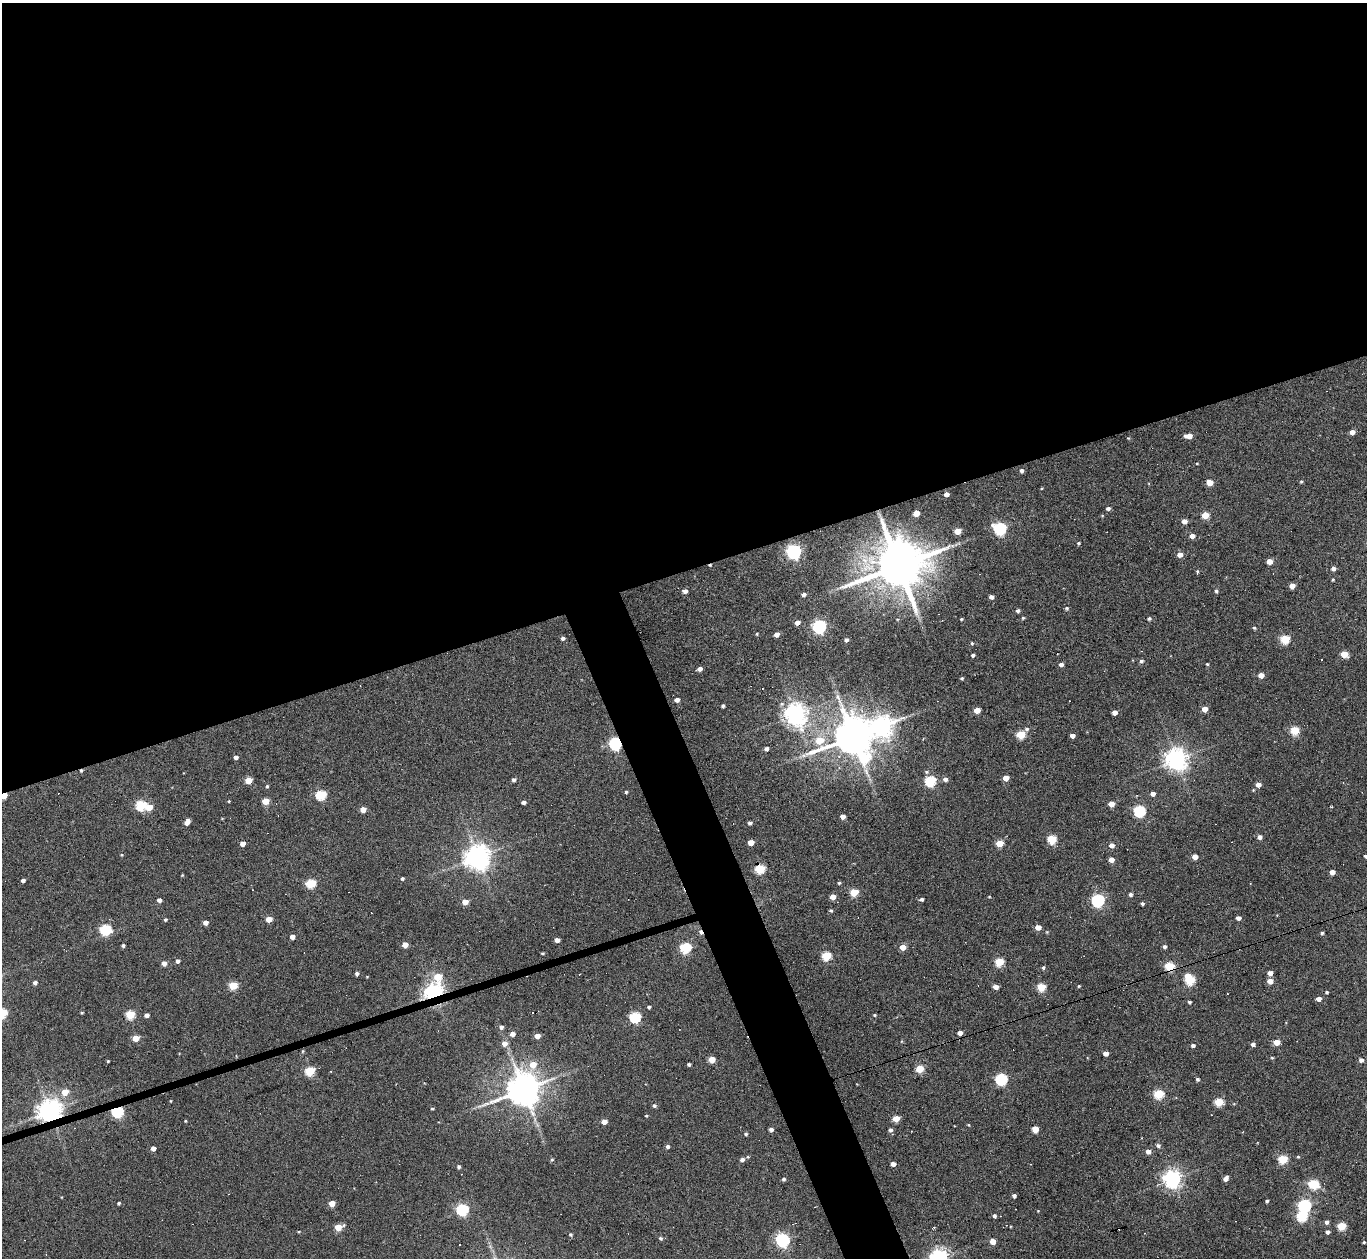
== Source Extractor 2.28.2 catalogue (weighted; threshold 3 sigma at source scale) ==
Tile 2 of 4 x 4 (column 2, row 1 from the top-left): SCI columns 1366-2730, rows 3917-5172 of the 5461 x 5447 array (HDU 1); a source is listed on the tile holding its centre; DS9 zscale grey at full resolution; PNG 1369 x 1260 px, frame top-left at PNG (2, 3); no overlay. Shown black and unused: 48% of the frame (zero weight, under 3 of 6 exposures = <1% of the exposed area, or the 3 px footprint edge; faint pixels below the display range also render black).
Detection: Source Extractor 2.28.2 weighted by HDU 2 'WHT'; one run over the whole footprint, this tile lists its part. Background 0.165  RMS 0.0096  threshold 0.0391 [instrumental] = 3 sigma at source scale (4.09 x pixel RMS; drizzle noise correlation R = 1.36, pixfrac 0.8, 0.05/0.05 arcsec/px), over >= 5 px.
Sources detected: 259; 2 inside a brighter object's white glare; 17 cosmic-ray / hot-pixel residue — not listed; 1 inside a brighter listed object's ellipse — not listed separately; the other 239 listed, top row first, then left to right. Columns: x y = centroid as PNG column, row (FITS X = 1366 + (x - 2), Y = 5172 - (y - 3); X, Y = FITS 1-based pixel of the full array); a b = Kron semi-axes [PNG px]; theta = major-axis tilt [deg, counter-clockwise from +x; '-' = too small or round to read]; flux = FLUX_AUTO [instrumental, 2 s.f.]
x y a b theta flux
1352 432 4 4 - 6.5
1189 436 6 4 2 9.6
1128 438 4 4 - 0.82
1197 464 4 3 - 0.74
1022 471 5 4 - 2.5
1210 482 5 4 - 13
1301 482 4 4 - 1.1
946 494 4 4 - 5.3
1108 509 4 4 - 2.7
916 513 5 4 - 12
1205 515 5 4 - 23
1184 521 4 4 - 6.3
1000 529 6 6 - 130
958 531 5 4 - 16
1192 536 5 4 - 6
1078 543 4 4 - 1.2
794 552 6 6 - 240
1180 555 5 5 - 5.9
1270 562 4 4 - 9.8
898 565 16 13 15 6300
1333 569 4 4 - 3.7
1197 571 5 4 - 1.1
1333 579 4 3 - 0.9
1292 586 4 4 - 8.3
685 591 5 4 - 3.8
1216 591 4 4 - 1.8
804 594 4 4 - 3.2
991 597 4 4 - 4.2
1067 608 5 5 - 1.4
1018 611 4 4 - 2.3
1023 618 4 3 - 1.2
897 619 5 4 - 0.91
961 619 3 2 - 0.95
1149 619 4 3 - 1.9
797 622 4 4 - 6.2
819 626 6 6 - 170
1254 628 4 3 - 1.3
757 634 4 4 - 0.92
777 634 4 4 - 5.2
563 638 4 4 - 2.6
1285 639 5 5 - 43
846 640 4 4 - 2.7
972 643 4 4 - 1.1
1344 654 5 4 - 17
973 655 4 3 - 2.4
1141 661 5 4 - 2
1061 664 5 4 - 3.4
1207 664 3 3 - 1
700 669 4 4 - 4.7
1261 675 4 4 - 9.1
962 678 4 3 - 1.3
677 700 4 4 - 4.3
1069 701 2 2 - 0.5
723 706 3 3 - 1.7
1205 709 4 4 - 9.8
843 710 37 10 -67 23
977 710 5 4 - 13
1115 712 4 4 - 6.6
795 714 7 7 - 680
882 726 10 8 23 440
1027 729 6 5 - 2
1295 730 5 5 - 40
1021 735 5 5 - 35
853 736 11 8 21 3200
1072 736 4 4 - 5.2
819 741 7 6 - 16
615 744 5 5 - 140
766 749 4 4 - 3.2
236 757 4 4 - 3.3
1176 759 7 7 - 700
926 772 6 5 - 1.6
1006 778 4 4 - 10
945 779 5 5 - 3.5
514 780 4 4 - 2.5
248 781 5 4 - 20
930 781 6 5 - 81
1258 784 5 5 - 5.8
267 786 4 3 - 1.3
626 792 4 3 - 1.5
1153 794 4 4 - 4.6
321 795 5 5 - 64
4 796 5 4 - 18
229 801 4 3 - 0.71
265 801 5 4 - 19
523 802 4 3 - 3.1
1111 804 5 4 - 12
141 805 5 5 - 63
149 807 5 5 - 15
363 809 5 4 - 9.7
1139 811 5 5 - 97
843 817 4 4 - 5.8
187 822 6 4 67 6.5
750 823 4 4 - 2.8
1260 837 5 4 - 3.6
1052 839 5 5 - 44
751 842 5 4 - 10
999 843 5 4 - 24
242 844 4 4 - 7.6
1112 845 5 4 - 5.7
122 855 4 3 - 0.99
1366 856 3 3 - 2.1
477 857 8 8 - 860
1195 857 4 4 - 8.6
1111 860 4 4 - 6.2
760 869 5 5 - 49
1332 872 4 4 - 7.2
182 875 3 3 - 0.67
402 879 4 3 - 1.6
23 880 4 3 - 3
311 883 5 5 - 48
839 883 4 4 - 1.2
854 892 5 4 - 29
1131 894 4 4 - 2.1
833 897 4 4 - 9.5
989 897 3 3 - 0.77
922 899 4 3 - 2.3
159 900 4 4 - 3.7
1098 900 6 5 - 150
465 902 4 4 - 11
1142 904 3 3 - 1.8
831 910 5 4 - 1.2
1238 918 4 4 - 4.6
269 919 5 4 - 11
165 920 4 3 - 1.4
205 923 4 4 - 5.6
1038 927 4 4 - 9
105 929 6 5 - 77
1047 932 4 4 - 0.91
1322 933 4 3 - 1.6
292 937 4 4 - 5.1
557 940 4 4 - 5.5
123 945 4 3 - 1.7
405 945 4 4 - 10
903 947 5 4 - 12
1165 947 4 4 - 2.1
685 948 5 5 - 79
542 953 3 2 - 1
826 956 5 5 - 47
177 961 4 4 - 3.1
999 962 5 5 - 34
164 963 4 4 - 5.9
1170 966 5 5 - 50
1043 967 5 3 - 1.4
1270 973 4 4 - 5.6
357 974 4 3 - 2.7
367 976 4 3 - 0.62
438 977 7 5 68 27
1190 980 6 5 - 49
1270 981 5 4 - 8.3
35 983 4 4 - 2.8
233 985 5 4 - 35
1079 986 3 3 - 0.89
996 987 5 4 - 4.9
1041 987 5 5 - 34
1327 992 4 3 - 1.4
434 993 6 5 - 510
1319 999 4 4 - 6.1
1189 1002 3 3 - 1.6
649 1007 3 3 - 1.8
82 1012 3 3 - 0.98
2 1013 5 5 - 74
130 1015 5 5 - 43
147 1015 4 4 - 4.1
874 1015 4 3 - 1
635 1017 5 5 - 83
501 1027 5 5 - 2.9
960 1033 4 4 - 5.2
512 1034 4 4 - 5.2
537 1036 4 4 - 7.9
135 1038 5 4 - 17
1277 1042 5 4 - 14
504 1044 6 6 - 5.8
1253 1044 4 4 - 2.8
1193 1045 4 4 - 2.6
303 1051 4 4 - 1
1106 1053 4 4 - 6.6
1272 1058 4 3 - 0.99
712 1060 5 5 - 15
1361 1060 4 4 - 3.8
108 1061 3 3 - 0.99
689 1064 3 3 - 1.9
920 1069 5 5 - 28
310 1071 5 5 - 47
331 1071 3 3 - 0.69
1001 1079 6 5 - 100
1197 1079 4 4 - 1.8
857 1084 2 2 - 0.52
523 1089 11 10 - 2200
65 1092 6 6 - 14
1159 1094 5 5 - 52
170 1101 3 3 - 0.72
1219 1102 5 5 - 33
654 1105 5 4 - 1.8
432 1109 3 3 - 1.1
50 1111 7 7 - 860
117 1112 5 5 - 100
646 1116 4 3 - 1
896 1119 5 4 - 17
185 1121 3 3 - 0.72
604 1122 4 4 - 7.4
968 1125 4 4 - 0.72
771 1129 4 4 - 3.2
1035 1129 5 4 - 16
890 1130 5 4 - 2.3
746 1134 4 4 - 1.7
1158 1145 5 5 - 2.3
668 1146 4 4 - 2.7
153 1148 4 4 - 5
1148 1151 5 5 - 5.1
1298 1157 4 4 - 0.87
552 1159 5 4 - 1.4
1283 1159 5 5 - 45
742 1160 6 5 - 3.5
893 1164 4 3 - 4.5
459 1167 4 3 - 2.2
783 1179 4 4 - 1.8
1172 1179 6 6 - 400
1226 1179 5 4 - 5.1
1314 1184 6 5 - 48
1014 1196 4 4 - 2.6
61 1197 4 2 - 0.59
1267 1201 3 3 - 1.6
119 1203 4 3 - 1.3
332 1204 4 4 - 12
1304 1206 6 5 - 150
462 1209 6 5 - 110
1038 1211 3 3 - 0.57
994 1216 4 4 - 2.1
1326 1222 5 5 - 2.5
1341 1226 5 5 - 35
338 1227 6 5 - 19
299 1232 4 4 - 0.83
1327 1232 4 4 - 2.6
570 1234 5 5 - 1.3
661 1238 5 4 - 1.8
782 1240 6 6 - 190
993 1241 4 4 - 9.7
1364 1242 3 3 - 0.97
939 1258 6 6 - 410
Overlapping masked pixels (flux is a lower limit): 9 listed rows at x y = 898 565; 853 736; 615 744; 4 796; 760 869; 1170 966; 434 993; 50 1111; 117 1112
Isophote crosses this tile's border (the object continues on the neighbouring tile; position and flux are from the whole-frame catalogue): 4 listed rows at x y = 4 796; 1366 856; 2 1013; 939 1258